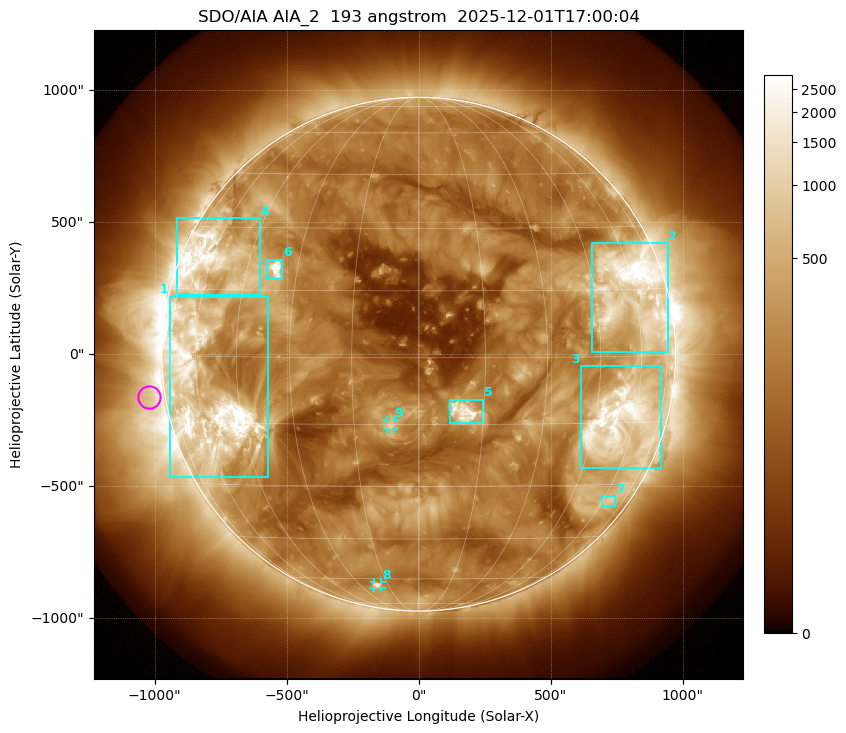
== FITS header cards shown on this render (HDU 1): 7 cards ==
TELESCOP= 'SDO/AIA '           / For AIA: SDO/AIA
INSTRUME= 'AIA_2   '           / For AIA: AIA_ATA1, AIA_ATA2, AIA_ATA3 or AIA_AT
WAVELNTH=                  193 / [angstrom] Wavelength
WAVEUNIT= 'angstrom'           / Wavelength unit: angstrom
DATE-OBS= '2025-12-01T17:00:04.843' / [ISO] Date when observation started; ISO 8
CTYPE1  = 'HPLN-TAN'           / CTYPE1: HPLN
CTYPE2  = 'HPLT-TAN'           / CTYPE2: HPLT

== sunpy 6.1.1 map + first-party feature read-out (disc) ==
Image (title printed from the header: SDO/AIA AIA_2  193 angstrom  2025-12-01T17:00:04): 1024 x 1024 px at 2.4 arcsec/px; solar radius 973 arcsec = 406 px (full disc in frame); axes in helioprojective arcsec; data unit not stated in the header (colour bar unlabelled)
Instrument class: DISC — disc imager (sunpy class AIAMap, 193 A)
Bright regions (active regions / flare kernels): reference = the median radial profile (limb darkening/brightening removed); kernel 9 px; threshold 5 sigma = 514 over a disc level ~190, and >= 1.15x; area >= 12 px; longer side >= 10 px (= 24 arcsec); searched inside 0.97 R_sun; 9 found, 9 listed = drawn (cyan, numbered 1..; 2 of them under ~33 arcsec drawn as corner ticks so the feature stays visible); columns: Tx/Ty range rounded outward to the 5 arcsec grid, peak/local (2 s.f.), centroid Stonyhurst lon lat
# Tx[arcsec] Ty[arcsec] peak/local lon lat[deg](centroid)
1 -945..-565 -465..220 21 -57 -9
2 655..945 5..420 21 +58 +14
3 615..920 -435..-45 13 +55 -15
4 -915..-600 220..515 9.9 -60 +21
5 115..245 -265..-170 16 +10 -12
6 -575..-515 280..360 18 -36 +20
7 690..745 -575..-535 3.6 +63 -34
8 -170..-140 -885..-865 5.9 -21 -63
9 -120..-90 -285..-250 6.4 -6 -15
Off-limb structures (1.02-1.3 R_sun): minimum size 162 px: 3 found; the strongest spans PA ~60..135 deg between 1.02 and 1.3 R_sun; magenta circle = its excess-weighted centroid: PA ~100 deg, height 1.06 R_sun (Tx ~-1020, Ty ~-160 arcsec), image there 2.4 x the reference